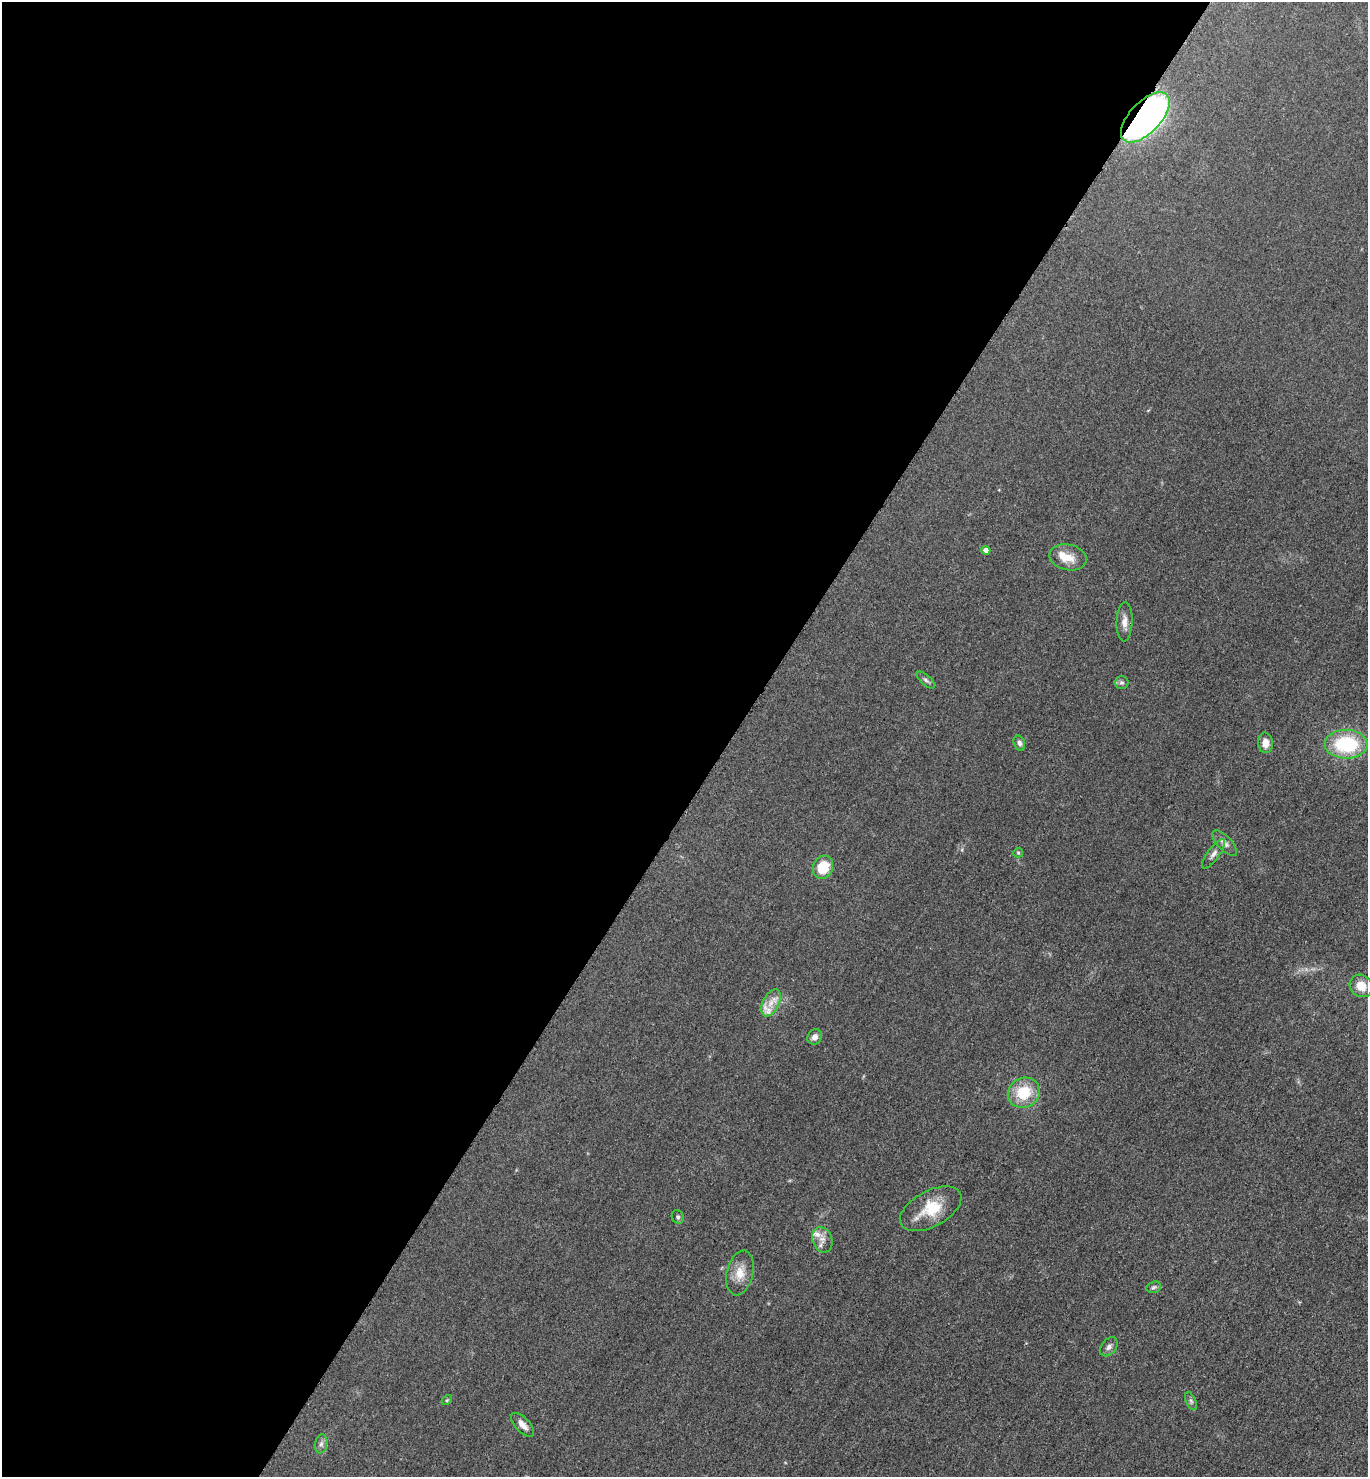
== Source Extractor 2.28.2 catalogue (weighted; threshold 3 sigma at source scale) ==
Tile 5 of 4 x 4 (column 1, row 2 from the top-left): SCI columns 303-1668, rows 2964-4438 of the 5928 x 5924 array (HDU 1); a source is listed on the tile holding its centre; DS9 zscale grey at full resolution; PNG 1370 x 1479 px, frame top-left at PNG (2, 2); each listed source drawn as its Kron ellipse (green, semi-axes under 4 px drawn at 4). Shown black and unused: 53% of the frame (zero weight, under 3 of 5 exposures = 1% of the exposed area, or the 3 px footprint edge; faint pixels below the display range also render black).
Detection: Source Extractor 2.28.2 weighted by HDU 2 'WHT'; one run over the whole footprint, this tile lists its part. Background 0.0496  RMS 0.0058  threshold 0.0261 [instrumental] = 3 sigma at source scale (4.5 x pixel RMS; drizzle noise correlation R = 1.50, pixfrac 1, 0.05/0.05 arcsec/px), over >= 5 px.
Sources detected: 30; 3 inside a brighter listed object's ellipse — not listed separately; the other 27 listed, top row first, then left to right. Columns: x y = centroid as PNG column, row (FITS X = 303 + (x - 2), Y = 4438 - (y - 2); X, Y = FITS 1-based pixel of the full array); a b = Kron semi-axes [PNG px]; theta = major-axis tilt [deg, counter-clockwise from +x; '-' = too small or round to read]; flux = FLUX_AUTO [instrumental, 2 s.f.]
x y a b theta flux
1145 117 31 15 46 410
986 550 4 4 - 3.1
1068 557 19 13 -12 8.6
1124 622 19 8 88 4.4
926 680 11 5 -42 1.7
1122 683 7 6 - 1.3
1019 743 8 5 -72 1.9
1265 743 10 7 -85 5.6
1346 744 21 14 -1 43
1225 843 17 7 -46 3.2
1018 853 5 4 - 0.74
1213 854 17 6 53 2.8
823 867 12 9 63 16
1361 986 12 10 -44 8.4
771 1003 14 8 64 5.4
815 1037 8 7 - 3.2
1024 1093 16 14 29 19
931 1209 33 18 28 19
678 1217 7 5 -65 1.2
822 1240 13 10 -70 4.1
740 1273 23 13 77 8.9
1154 1287 7 5 17 1.2
1109 1347 11 7 51 2.5
447 1400 5 4 - 0.78
1191 1401 10 5 -65 1.4
523 1425 15 7 -47 4.1
321 1444 9 6 79 2.1
Overlapping masked pixels (flux is a lower limit): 1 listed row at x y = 1145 117